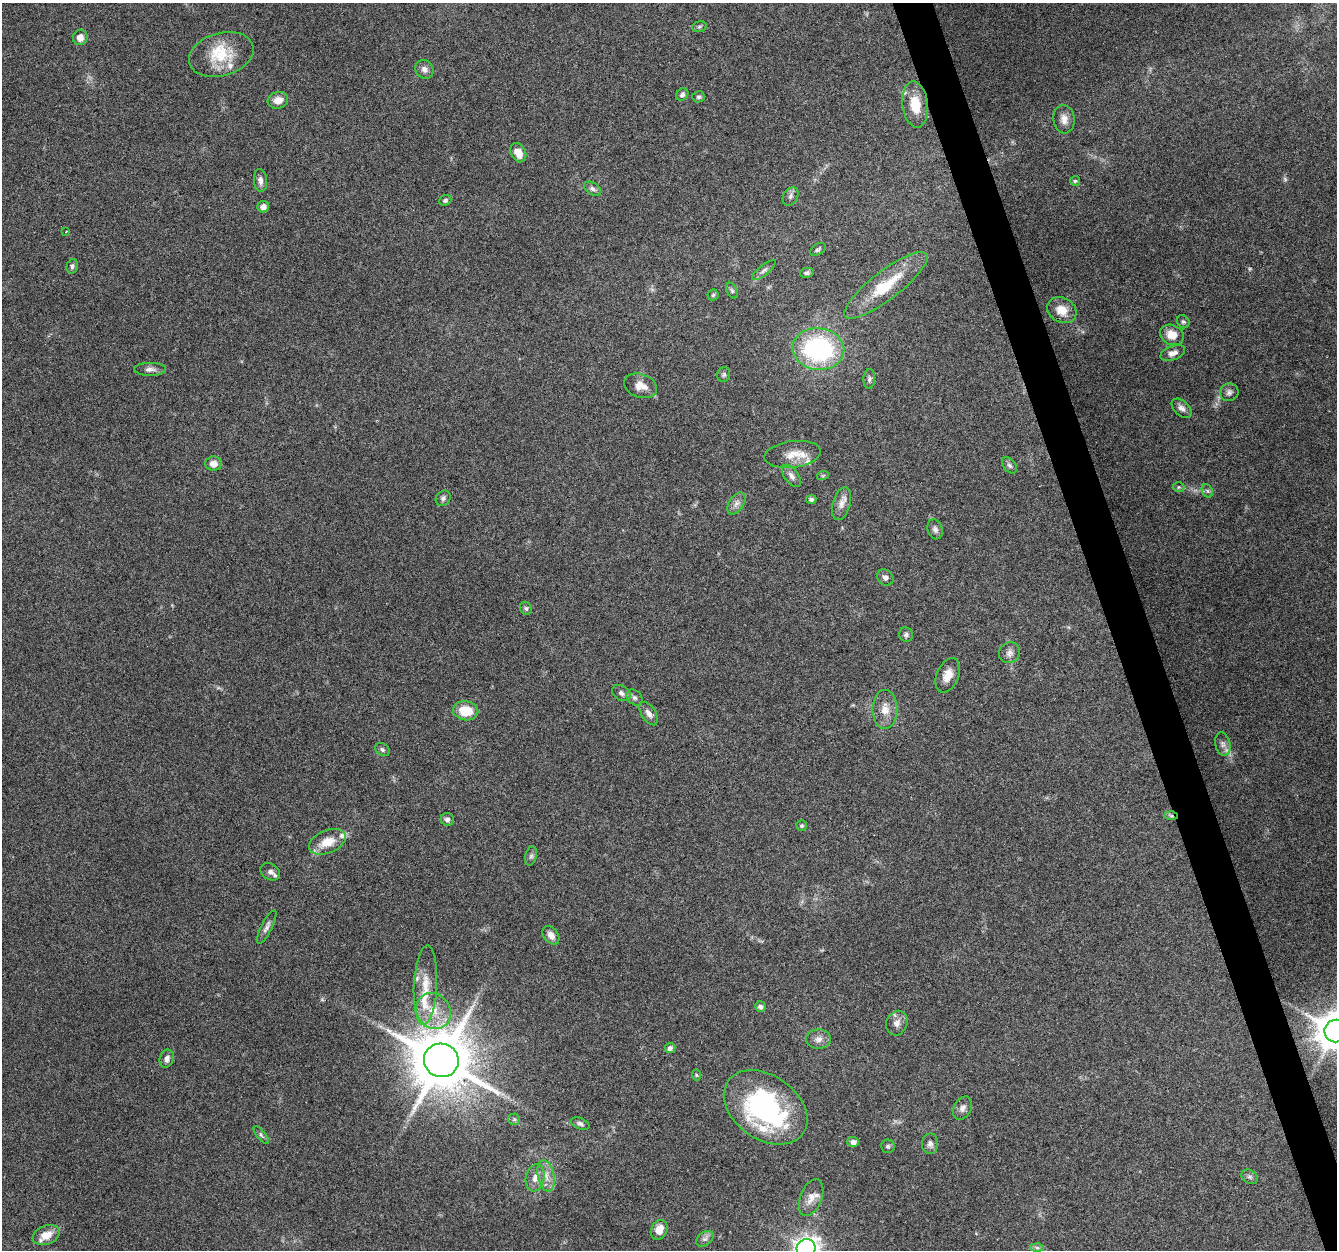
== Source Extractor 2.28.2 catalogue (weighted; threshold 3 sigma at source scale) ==
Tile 6 of 4 x 4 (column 2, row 2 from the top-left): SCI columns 1336-2670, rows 2553-3800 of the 5340 x 5160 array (HDU 1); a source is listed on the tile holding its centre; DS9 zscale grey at full resolution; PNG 1339 x 1252 px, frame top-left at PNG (2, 3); each listed source drawn as its Kron ellipse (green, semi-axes under 4 px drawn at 4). Shown black and unused: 3% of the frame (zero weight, under 4 of 8 exposures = <1% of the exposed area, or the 3 px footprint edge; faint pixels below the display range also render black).
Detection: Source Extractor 2.28.2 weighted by HDU 2 'WHT'; one run over the whole footprint, this tile lists its part. Background 0.0853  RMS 0.0039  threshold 0.0161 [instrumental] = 3 sigma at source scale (4.09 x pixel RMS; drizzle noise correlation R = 1.36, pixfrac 0.8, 0.0396/0.0396 arcsec/px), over >= 5 px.
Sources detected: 102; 1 too faint to see at this stretch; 1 inside a brighter object's white glare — neither listed nor drawn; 6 inside a brighter listed object's ellipse — not listed separately; the other 94 listed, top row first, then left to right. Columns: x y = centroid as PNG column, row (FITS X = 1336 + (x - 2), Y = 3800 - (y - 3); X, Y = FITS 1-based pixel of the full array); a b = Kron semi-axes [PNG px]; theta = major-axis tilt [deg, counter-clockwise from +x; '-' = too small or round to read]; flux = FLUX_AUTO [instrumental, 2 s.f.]
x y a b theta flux
699 27 7 5 18 0.72
80 37 8 7 - 2.7
221 54 33 21 16 14
424 69 10 8 -51 1.9
682 94 7 5 49 1
699 97 6 5 - 0.73
278 100 10 8 16 3.2
915 105 23 12 -83 9.8
1064 119 14 10 -83 3.1
518 153 10 7 -62 4.2
260 180 11 6 -85 1.7
1075 181 5 5 - 0.5
593 189 9 6 -32 1.2
790 196 10 7 59 1.2
445 200 6 5 - 0.75
263 207 6 5 - 1.6
66 231 3 2 - 0.28
818 249 8 5 28 0.8
72 266 7 5 75 0.88
764 270 14 5 39 1.3
807 273 7 5 13 0.82
886 285 51 14 37 16
732 291 8 5 -63 0.84
713 295 5 5 - 0.62
1062 310 15 12 -28 5.7
1183 322 7 6 - 0.71
1172 335 12 10 -24 5
818 349 26 21 -6 53
1173 353 13 7 20 2.1
150 369 16 6 0 1.9
724 375 7 6 - 0.82
869 379 10 6 87 1
641 386 17 11 -20 4
1229 392 9 8 - 1.4
1182 408 12 7 -43 1.7
793 454 28 13 7 6
214 464 8 7 - 3.1
1009 465 9 6 -50 1.1
823 475 6 3 19 0.47
791 476 13 7 -54 1.8
1179 487 6 5 - 0.54
1207 491 7 5 -60 0.75
443 498 8 7 - 0.99
811 499 5 4 - 1
736 503 12 7 55 1.8
841 504 17 9 74 2.7
935 529 10 7 -73 1.4
885 577 8 7 - 1.4
526 608 7 5 -57 0.72
906 635 7 6 - 1
1009 653 11 10 - 2
948 675 18 11 67 4.1
621 693 10 7 -34 1.6
635 698 9 7 -43 1.2
885 709 20 12 89 5
466 711 13 9 -10 8.8
649 714 13 7 -58 2
1223 744 12 7 -76 1.8
382 750 8 6 -34 0.96
1171 816 7 4 -2 0.73
447 819 6 6 - 1.3
802 826 5 5 - 0.6
327 842 19 11 22 6.8
531 856 10 5 74 0.97
270 872 10 8 -31 1.7
267 927 18 5 63 1.6
551 935 10 7 -51 2.3
425 985 40 11 87 9.5
760 1006 5 5 - 1.2
433 1011 19 16 -52 9.5
897 1023 12 10 66 2.5
1336 1031 11 11 - 960
818 1039 12 9 2 2.3
670 1048 5 5 - 1.4
167 1059 9 7 69 1.8
441 1060 17 16 - 2400
696 1075 6 4 -88 0.48
766 1107 46 32 -35 61
963 1108 12 8 61 1.9
514 1119 6 5 - 0.7
580 1124 9 5 -24 1
261 1135 11 4 -50 0.8
853 1142 6 5 - 1.6
930 1144 10 8 88 1.6
888 1146 7 7 - 0.77
546 1176 16 8 -79 3.7
1250 1177 8 6 -31 1
535 1178 13 9 80 3.1
811 1198 19 10 68 4
659 1230 10 8 64 3.9
46 1235 14 9 21 5.1
705 1239 9 6 38 1.3
1037 1247 7 4 -2 0.71
806 1248 9 9 - 260
Overlapping masked pixels (flux is a lower limit): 1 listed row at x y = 1171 816
Isophote crosses this tile's border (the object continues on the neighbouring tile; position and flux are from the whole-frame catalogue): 2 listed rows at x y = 1336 1031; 806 1248